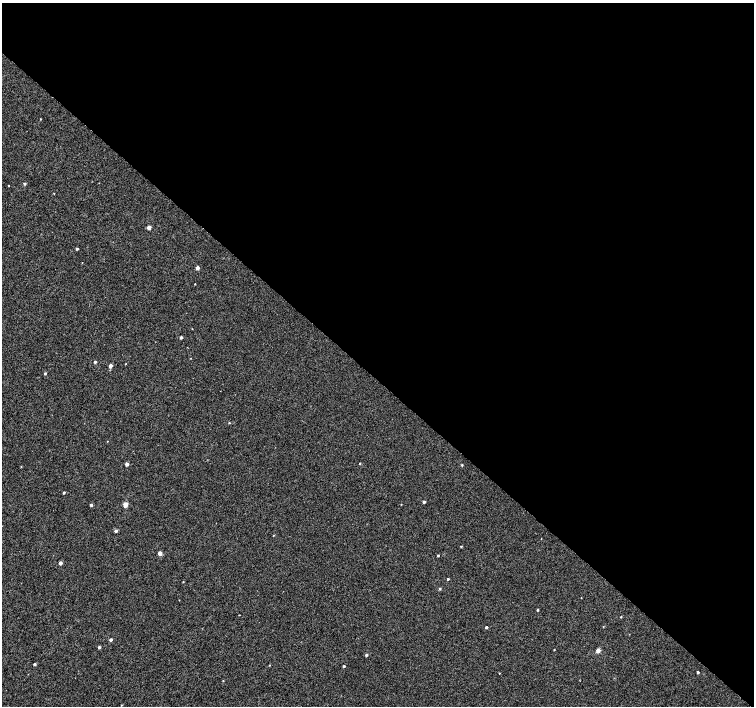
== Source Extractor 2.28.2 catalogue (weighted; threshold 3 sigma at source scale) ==
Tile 3 of 4 x 4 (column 3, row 1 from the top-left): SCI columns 3014-4517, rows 4454-5861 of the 6023 x 6028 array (HDU 1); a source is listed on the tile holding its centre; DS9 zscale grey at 2 x 2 block average (1 PNG px = mean of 2 x 2 image px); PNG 756 x 708 px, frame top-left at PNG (2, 3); no overlay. Shown black and unused: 54% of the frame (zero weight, under 3 of 4 exposures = <1% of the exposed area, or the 3 px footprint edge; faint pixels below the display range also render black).
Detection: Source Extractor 2.28.2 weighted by HDU 2 'WHT'; one run over the whole footprint, this tile lists its part. Background 2.34e-04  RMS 0.0024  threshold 0.0107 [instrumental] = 3 sigma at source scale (4.5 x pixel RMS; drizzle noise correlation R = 1.50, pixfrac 1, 0.0396/0.0396 arcsec/px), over >= 5 px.
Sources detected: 44; all 44 listed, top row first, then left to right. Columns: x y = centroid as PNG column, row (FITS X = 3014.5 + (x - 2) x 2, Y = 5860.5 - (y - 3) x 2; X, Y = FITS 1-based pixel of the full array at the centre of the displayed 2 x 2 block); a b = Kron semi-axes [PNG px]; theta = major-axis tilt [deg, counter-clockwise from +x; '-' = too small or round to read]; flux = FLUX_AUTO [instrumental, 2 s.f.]
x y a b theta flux
40 119 2 2 - 0.3
24 184 3 3 - 0.76
149 227 3 2 - 3.2
77 249 3 2 - 0.65
197 268 3 2 - 2.3
181 337 3 2 - 0.96
95 362 3 2 - 0.8
126 363 2 2 - 0.21
110 366 3 2 - 2.1
45 373 3 2 - 0.66
229 423 2 2 - 0.33
107 441 2 2 - 0.17
360 463 2 2 - 0.4
127 464 2 2 - 2.3
462 465 3 2 - 0.44
64 492 2 2 - 0.62
424 502 3 2 - 1.2
125 504 3 3 - 7
401 504 2 2 - 0.2
91 505 3 2 - 0.88
116 531 3 2 - 1.4
273 535 2 2 - 0.27
461 546 3 2 - 0.38
160 553 3 2 - 3.3
438 555 2 2 - 0.61
60 563 2 2 - 2.3
448 579 2 2 - 0.64
440 589 2 2 - 0.64
581 598 2 2 - 0.16
538 610 2 2 - 0.52
239 615 2 2 - 0.19
621 617 2 2 - 0.33
486 627 2 2 - 0.78
111 639 2 2 - 1.5
99 647 2 2 - 0.99
554 650 2 2 - 0.28
598 650 3 2 - 4.8
366 655 3 2 - 0.74
34 664 2 2 - 0.95
270 665 2 2 - 0.22
344 666 2 2 - 0.67
698 672 2 2 - 0.83
499 673 2 2 - 0.24
223 681 2 2 - 0.23